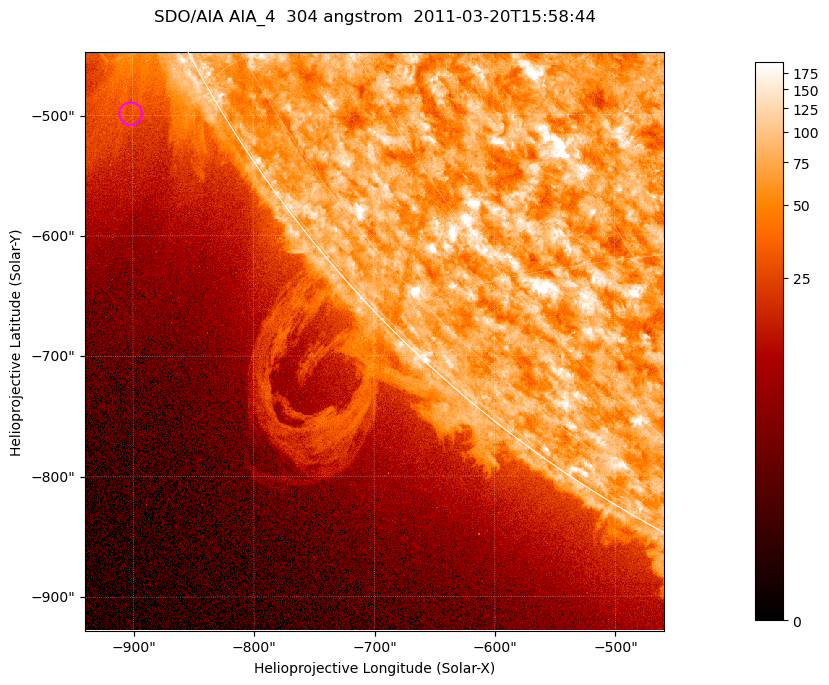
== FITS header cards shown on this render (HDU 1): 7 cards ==
TELESCOP= 'SDO/AIA '           / For AIA: SDO/AIA
INSTRUME= 'AIA_4   '           / For AIA: AIA_ATA1, AIA_ATA2, AIA_ATA3 or AIA_AT
WAVELNTH=                  304 / [angstrom] Wavelength
WAVEUNIT= 'angstrom'           / Wavelength unit: angstrom
DATE-OBS= '2011-03-20T15:58:44.124' / [ISO] Date when observation started; ISO 8
CTYPE1  = 'HPLN-TAN'           / CTYPE1; Typically HPLN
CTYPE2  = 'HPLT-TAN'           / CTYPE2; Typically HPLT

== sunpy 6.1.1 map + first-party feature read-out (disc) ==
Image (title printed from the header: SDO/AIA AIA_4  304 angstrom  2011-03-20T15:58:44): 801 x 801 px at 0.6 arcsec/px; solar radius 964 arcsec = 1606 px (partial field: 3.2% of the solar disc is inside the frame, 41% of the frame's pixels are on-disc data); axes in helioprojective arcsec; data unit not stated in the header (colour bar unlabelled)
Orientation: roll -0.132 deg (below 1 deg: not rotated)
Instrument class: DISC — disc imager (sunpy class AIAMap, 304 A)
Bright regions (active regions / flare kernels): reference = the on-disc median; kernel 7 px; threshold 5 sigma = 111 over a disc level ~72.2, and >= 1.15x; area >= 641 px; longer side >= 10 px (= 6 arcsec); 0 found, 0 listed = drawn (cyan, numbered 1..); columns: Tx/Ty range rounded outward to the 2 arcsec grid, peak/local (2 s.f.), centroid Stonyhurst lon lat
Off-limb structures (1.02-1.3 R_sun): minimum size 320 px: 7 found; the strongest spans PA ~115..125 deg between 1.02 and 1.19 R_sun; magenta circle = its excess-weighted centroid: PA ~120 deg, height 1.07 R_sun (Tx ~-902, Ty ~-498 arcsec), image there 2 x the reference